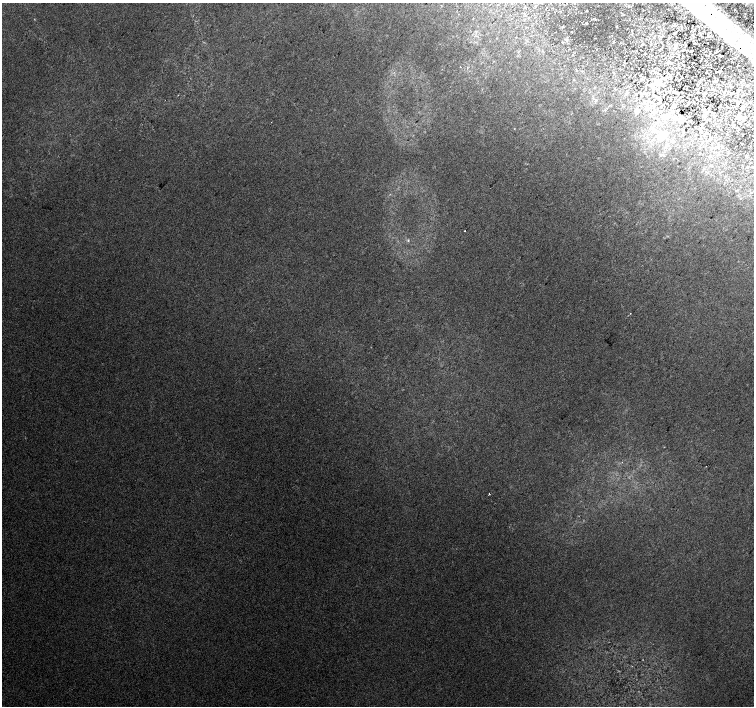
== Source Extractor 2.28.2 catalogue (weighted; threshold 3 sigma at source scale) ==
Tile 10 of 4 x 4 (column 2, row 3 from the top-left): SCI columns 1539-3041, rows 1673-3079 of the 6074 x 6092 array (HDU 1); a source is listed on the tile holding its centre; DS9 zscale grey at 2 x 2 block average (1 PNG px = mean of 2 x 2 image px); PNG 756 x 708 px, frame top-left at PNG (2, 3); no overlay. Shown black and unused: <1% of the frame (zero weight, under 2 of 3 exposures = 2% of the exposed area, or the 3 px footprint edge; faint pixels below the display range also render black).
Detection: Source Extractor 2.28.2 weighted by HDU 2 'WHT'; one run over the whole footprint, this tile lists its part. Background 0.0316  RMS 0.0079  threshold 0.0358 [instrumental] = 3 sigma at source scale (4.5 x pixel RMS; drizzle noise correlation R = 1.50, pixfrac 1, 0.0396/0.0396 arcsec/px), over >= 5 px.
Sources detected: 52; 4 inside a brighter object's white glare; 1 cosmic-ray / hot-pixel residue — not listed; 4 inside a brighter listed object's ellipse — not listed separately; the other 43 listed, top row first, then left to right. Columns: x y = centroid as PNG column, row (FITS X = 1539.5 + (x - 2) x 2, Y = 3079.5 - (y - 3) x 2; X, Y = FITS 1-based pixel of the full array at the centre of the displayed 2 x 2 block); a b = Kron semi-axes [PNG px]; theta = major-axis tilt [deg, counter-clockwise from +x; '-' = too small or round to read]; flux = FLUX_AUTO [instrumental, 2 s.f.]
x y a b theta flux
574 3 3 2 - 1
682 3 6 4 -35 7.1
698 12 17 8 62 39
717 17 4 3 - 4.3
616 26 3 2 - 1.2
562 27 3 3 - 1.7
737 29 8 4 64 7.8
571 32 2 2 - 0.81
675 33 3 2 - 1.1
723 36 11 7 5 20
566 40 6 3 -37 3.1
642 44 4 2 - 1.5
741 45 12 5 52 19
691 51 2 2 - 1.2
645 53 2 2 - 0.94
721 55 6 2 0 1.2
460 67 2 2 - 1.1
720 71 3 2 - 0.94
706 72 3 2 - 0.58
641 74 3 2 - 0.7
641 79 2 2 - 0.7
705 93 3 2 - 1.1
732 93 5 2 - 2
653 95 4 2 - 1.5
660 100 4 3 - 2.8
682 100 2 2 - 0.6
674 106 4 3 - 1.8
743 107 4 4 - 3
668 116 4 3 - 2.9
739 116 10 4 64 6.7
676 117 6 5 - 4.8
682 118 7 4 32 4.8
744 120 4 3 - 2.4
737 127 3 2 - 1.2
653 130 5 2 - 2
661 137 6 3 6 5.6
708 140 6 3 45 2.7
665 147 3 2 - 1.3
746 156 4 3 - 2.1
465 231 2 2 - 1.8
408 240 3 3 - 1.7
630 313 2 2 - 0.66
489 494 2 2 - 3.5
Overlapping masked pixels (flux is a lower limit): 1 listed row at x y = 698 12
Isophote crosses this tile's border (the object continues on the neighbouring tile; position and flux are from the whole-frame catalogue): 3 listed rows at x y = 574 3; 682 3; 698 12
Diffuse or blended objects may show on this block-average render without a row.